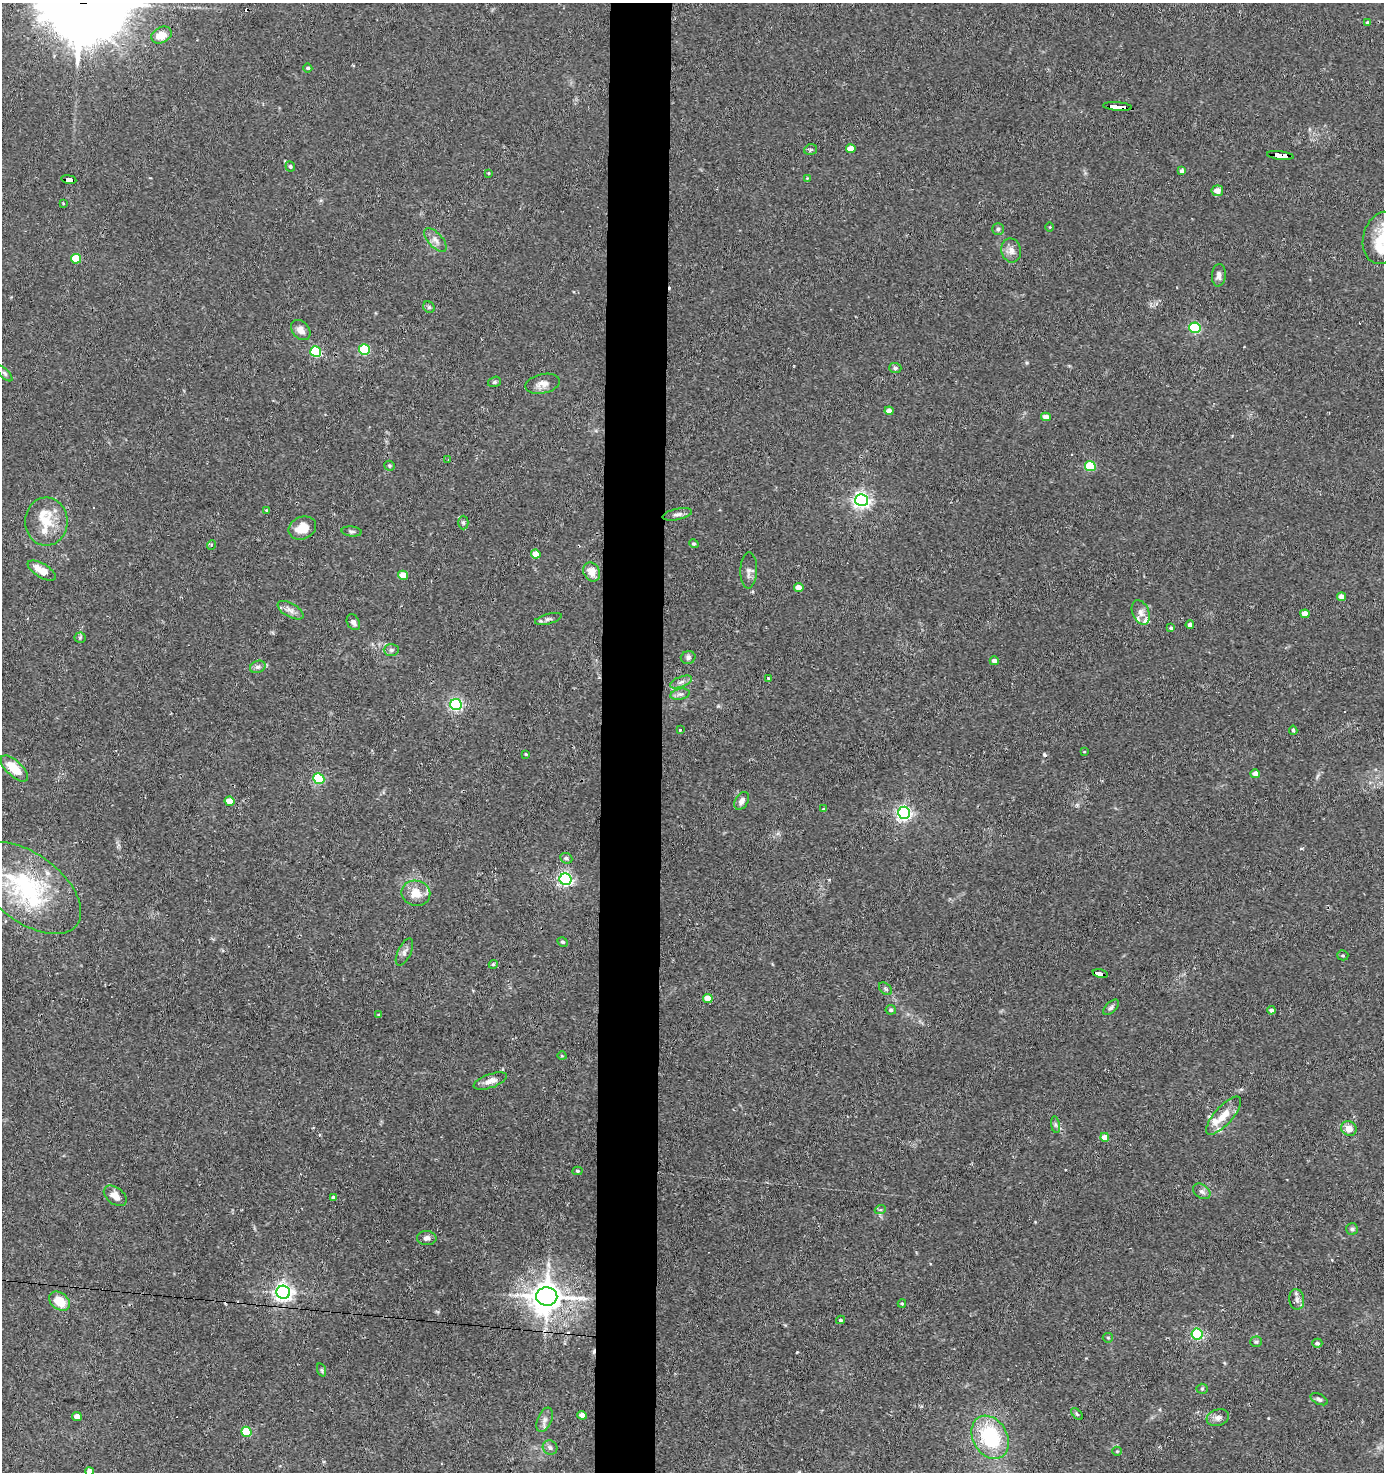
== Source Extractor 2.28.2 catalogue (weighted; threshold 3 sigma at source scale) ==
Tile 5 of 3 x 3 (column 2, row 2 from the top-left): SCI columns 1571-2952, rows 1471-2940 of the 4435 x 4410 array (HDU 1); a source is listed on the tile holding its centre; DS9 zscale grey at full resolution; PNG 1386 x 1474 px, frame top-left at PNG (2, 3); each listed source drawn as its Kron ellipse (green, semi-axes under 4 px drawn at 4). Shown black and unused: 4% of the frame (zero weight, under 2 of 3 exposures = <1% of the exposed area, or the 3 px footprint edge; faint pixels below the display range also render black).
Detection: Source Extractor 2.28.2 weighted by HDU 2 'WHT'; one run over the whole footprint, this tile lists its part. Background 0.0536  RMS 0.0051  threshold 0.023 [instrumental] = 3 sigma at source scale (4.5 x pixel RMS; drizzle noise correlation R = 1.50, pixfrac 1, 0.05/0.05 arcsec/px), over >= 5 px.
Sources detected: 143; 1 inside a brighter object's white glare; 6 cosmic-ray / hot-pixel residue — neither listed nor drawn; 7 inside a brighter listed object's ellipse — not listed separately; the other 129 listed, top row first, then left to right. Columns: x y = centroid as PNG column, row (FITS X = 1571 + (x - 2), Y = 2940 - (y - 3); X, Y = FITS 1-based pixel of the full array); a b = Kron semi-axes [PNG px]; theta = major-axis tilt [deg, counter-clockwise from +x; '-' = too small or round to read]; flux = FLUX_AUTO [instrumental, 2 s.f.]
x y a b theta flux
1368 23 4 3 - 0.97
161 35 11 8 27 7
308 68 4 4 - 1
1117 106 14 3 -5 160
851 149 5 4 - 7.2
810 150 6 5 - 0.82
1280 155 13 4 -6 120
290 166 5 4 - 0.93
1182 171 4 4 - 1.8
488 173 4 3 - 0.44
807 178 3 3 - 0.37
69 179 7 4 -9 44
1217 191 6 5 - 3.6
63 203 3 3 - 0.38
1050 227 4 3 - 0.4
998 229 6 6 - 1.2
1382 238 26 19 75 15
435 240 15 7 -47 3.2
1011 250 12 9 -79 3.3
76 259 5 4 - 18
1219 275 11 7 85 2.3
429 307 6 5 - 0.9
1195 328 6 5 - 44
301 330 11 8 -49 3.6
364 349 5 5 - 42
316 352 5 5 - 45
895 368 6 5 - 0.88
4 373 10 4 -45 1.1
494 382 7 5 16 0.91
543 384 17 9 12 3.8
889 411 4 4 - 4.2
1046 417 5 4 - 4.2
448 460 3 2 - 0.29
389 466 5 5 - 0.7
1090 466 5 5 - 29
862 500 6 6 - 180
266 510 4 4 - 0.52
677 514 15 5 12 2.1
46 522 24 21 -90 13
463 523 7 5 -89 0.95
302 528 14 11 22 7.5
352 531 10 5 -6 1.2
694 544 5 4 - 0.82
211 545 5 3 - 0.53
536 554 5 4 - 6.9
42 570 16 7 -31 7
749 570 18 8 88 2.6
592 572 10 8 -59 4.8
403 575 5 4 - 8.1
799 588 4 4 - 5.7
1342 597 4 4 - 5.4
290 610 14 7 -30 2.8
1141 612 13 8 -68 3.1
1305 614 4 4 - 5.9
548 619 14 5 15 1.7
353 622 8 6 -61 1.7
1190 625 4 4 - 1.9
1171 628 4 3 - 0.9
80 638 5 5 - 0.69
391 650 7 6 - 1.2
688 657 7 6 - 1.4
994 661 4 4 - 2.3
258 667 8 6 20 1.4
768 678 4 3 - 0.48
681 682 12 5 21 2
680 694 10 5 12 1.7
456 705 6 5 - 88
680 729 3 3 - 1.4
1293 730 4 3 - 0.93
1084 752 3 2 - 0.33
526 754 3 3 - 0.5
14 769 17 7 -43 12
1255 774 5 4 - 3.8
319 779 5 5 - 46
230 801 5 4 - 9.3
742 801 10 6 60 2.3
824 809 4 3 - 0.65
904 813 6 6 - 150
566 858 6 5 - 1.2
566 879 6 6 - 110
28 888 62 34 -37 60
416 893 14 12 -11 7.9
563 942 5 4 - 0.77
404 952 15 6 64 2.1
1343 955 5 5 - 0.75
493 964 4 4 - 0.82
1100 974 7 4 -13 130
885 989 7 5 -42 0.94
708 998 5 4 - 9.5
1111 1007 10 5 44 1.3
891 1010 5 5 - 1.1
1271 1010 4 4 - 1.4
379 1015 4 4 - 0.67
562 1056 5 3 - 0.46
490 1081 17 6 19 3.6
1224 1116 24 9 48 8.1
1055 1125 8 4 -81 1.1
1349 1129 8 7 - 4.1
1105 1137 4 4 - 5.6
578 1171 5 4 - 0.83
1202 1191 9 6 -36 1.7
115 1196 13 8 -38 4.6
334 1198 4 4 - 1.8
880 1210 6 4 19 0.79
1352 1229 6 6 - 1
427 1238 9 7 -5 2.1
283 1292 7 6 - 220
547 1297 10 9 - 880
1297 1299 10 7 -84 2.3
59 1301 11 8 -37 9.9
902 1303 4 4 - 0.6
841 1320 4 3 - 0.76
1197 1334 5 5 - 76
1108 1338 5 4 - 0.68
1256 1342 6 5 - 0.75
1317 1343 5 4 - 1.3
322 1370 7 4 -71 0.74
1202 1389 5 5 - 0.76
1319 1399 9 5 -26 1.2
1077 1414 7 4 -45 0.79
582 1415 4 4 - 4.1
77 1417 5 4 - 3.7
1218 1418 11 8 17 2.3
545 1420 13 7 67 2.5
246 1432 5 5 - 19
990 1437 23 17 -60 38
550 1448 8 7 - 1.5
1117 1451 5 4 - 0.56
89 1472 4 4 - 3.4
Overlapping masked pixels (flux is a lower limit): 4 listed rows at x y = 1117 106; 1280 155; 69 179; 1100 974
Isophote crosses this tile's border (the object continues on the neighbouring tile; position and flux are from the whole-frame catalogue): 2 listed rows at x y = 1382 238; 89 1472